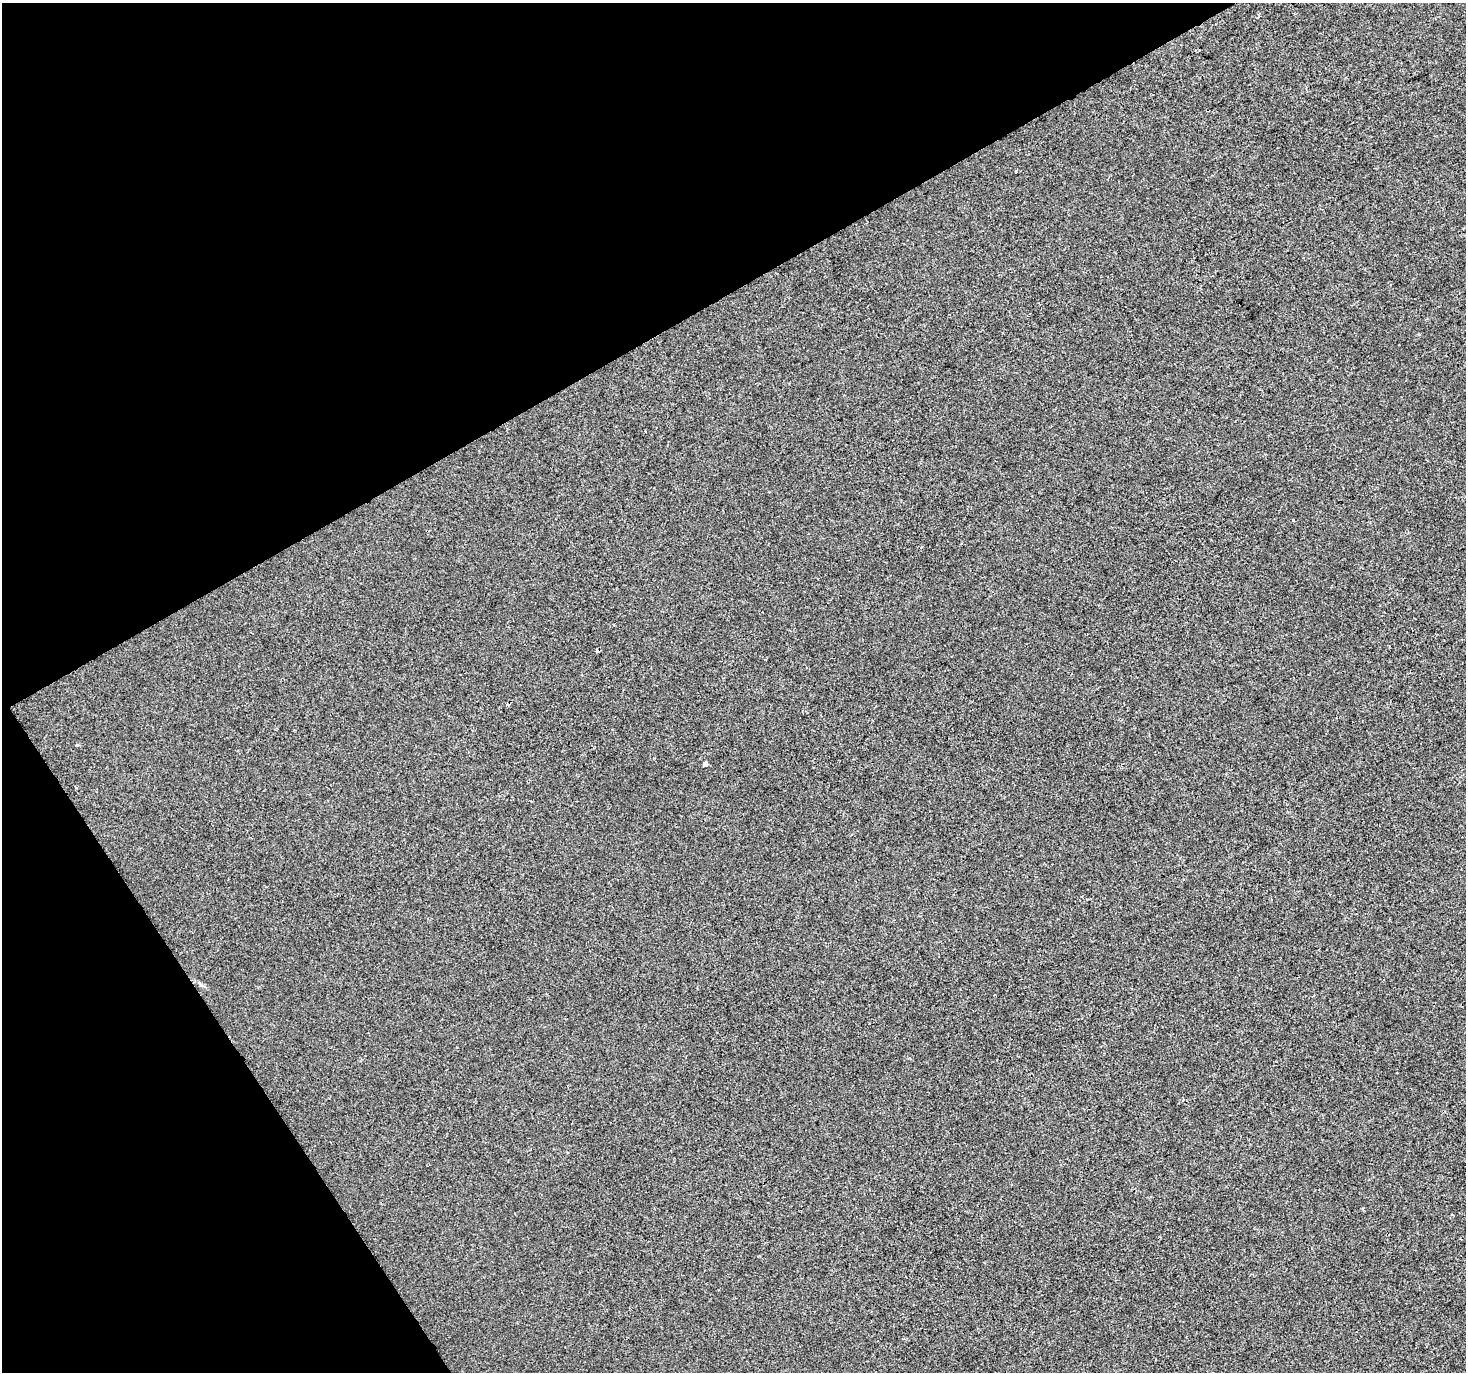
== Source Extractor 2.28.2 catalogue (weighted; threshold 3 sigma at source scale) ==
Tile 5 of 4 x 4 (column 1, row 2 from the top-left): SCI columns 4-1467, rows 2913-4282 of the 5861 x 5764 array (HDU 1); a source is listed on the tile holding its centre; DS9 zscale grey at full resolution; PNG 1468 x 1374 px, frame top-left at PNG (2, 3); no overlay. Shown black and unused: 29% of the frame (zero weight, under 2 of 3 exposures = <1% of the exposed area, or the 3 px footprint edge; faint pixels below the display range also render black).
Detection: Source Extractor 2.28.2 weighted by HDU 2 'WHT'; one run over the whole footprint, this tile lists its part. Background -5.51e-04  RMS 0.0041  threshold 0.0185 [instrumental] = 3 sigma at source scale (4.5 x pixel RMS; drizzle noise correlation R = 1.50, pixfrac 1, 0.0396/0.0396 arcsec/px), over >= 5 px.
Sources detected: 6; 1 cosmic-ray / hot-pixel residue — not listed; the other 5 listed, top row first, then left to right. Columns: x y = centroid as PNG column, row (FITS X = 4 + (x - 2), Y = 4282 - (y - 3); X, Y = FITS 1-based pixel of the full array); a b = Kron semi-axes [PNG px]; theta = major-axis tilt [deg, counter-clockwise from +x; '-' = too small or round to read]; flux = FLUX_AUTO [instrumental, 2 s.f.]
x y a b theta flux
1258 17 5 3 - 0.73
1015 171 2 2 - 0.5
1293 520 4 2 - 0.29
76 745 4 3 - 0.44
705 764 4 4 - 3.1